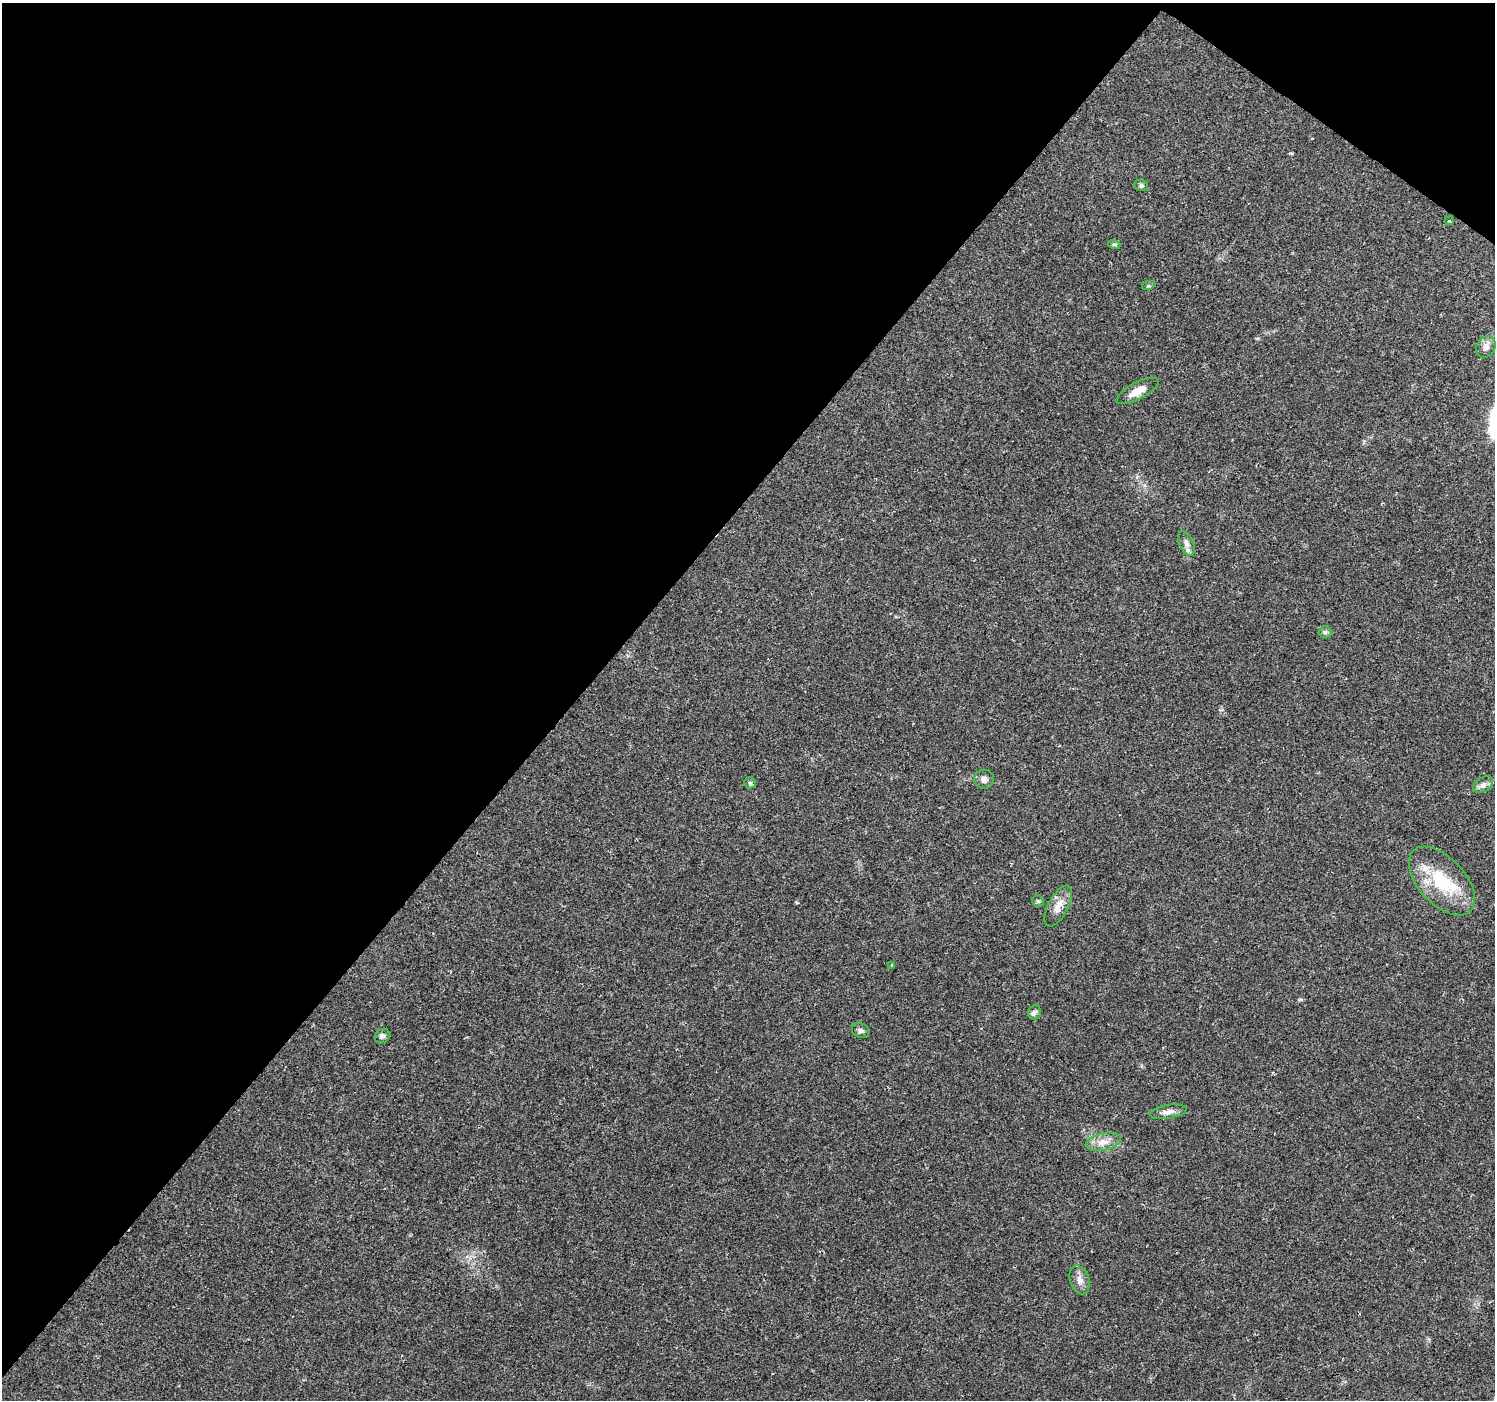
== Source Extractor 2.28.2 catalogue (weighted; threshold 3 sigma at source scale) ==
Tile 2 of 4 x 4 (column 2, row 1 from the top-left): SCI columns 1494-2986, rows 4371-5768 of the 5976 x 6010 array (HDU 1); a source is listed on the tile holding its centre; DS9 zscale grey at full resolution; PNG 1497 x 1402 px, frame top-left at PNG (2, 3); each listed source drawn as its Kron ellipse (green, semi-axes under 4 px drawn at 4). Shown black and unused: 40% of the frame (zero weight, under 2 of 3 exposures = <1% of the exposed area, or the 3 px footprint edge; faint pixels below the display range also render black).
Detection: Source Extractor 2.28.2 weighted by HDU 2 'WHT'; one run over the whole footprint, this tile lists its part. Background 0.0614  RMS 0.0046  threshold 0.0205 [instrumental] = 3 sigma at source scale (4.5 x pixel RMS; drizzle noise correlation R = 1.50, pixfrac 1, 0.0396/0.0396 arcsec/px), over >= 5 px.
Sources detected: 24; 2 cosmic-ray / hot-pixel residue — neither listed nor drawn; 1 inside a brighter listed object's ellipse — not listed separately; the other 21 listed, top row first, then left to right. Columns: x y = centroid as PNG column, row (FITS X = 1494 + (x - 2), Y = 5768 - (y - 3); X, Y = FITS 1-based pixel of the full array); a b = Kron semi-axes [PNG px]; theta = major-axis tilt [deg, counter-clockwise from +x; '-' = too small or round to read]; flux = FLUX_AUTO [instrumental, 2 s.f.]
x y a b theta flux
1141 185 7 5 -23 0.82
1449 221 5 2 - 0.4
1114 244 6 4 -18 0.73
1148 286 6 4 18 0.64
1486 347 11 9 60 2.7
1137 391 23 8 28 5.6
1186 543 13 7 -65 2.2
1325 632 6 6 - 0.96
984 779 10 9 - 2.1
750 783 6 5 - 0.79
1483 785 11 7 32 1.9
1442 881 41 23 -47 23
1038 901 5 5 - 0.79
1058 906 22 10 62 4.9
892 965 4 3 - 0.47
1035 1012 7 6 - 1.2
861 1030 9 7 -23 1.2
382 1036 8 6 45 1.3
1168 1112 18 6 9 2.7
1103 1142 18 8 12 4.6
1080 1280 15 9 -73 3.1